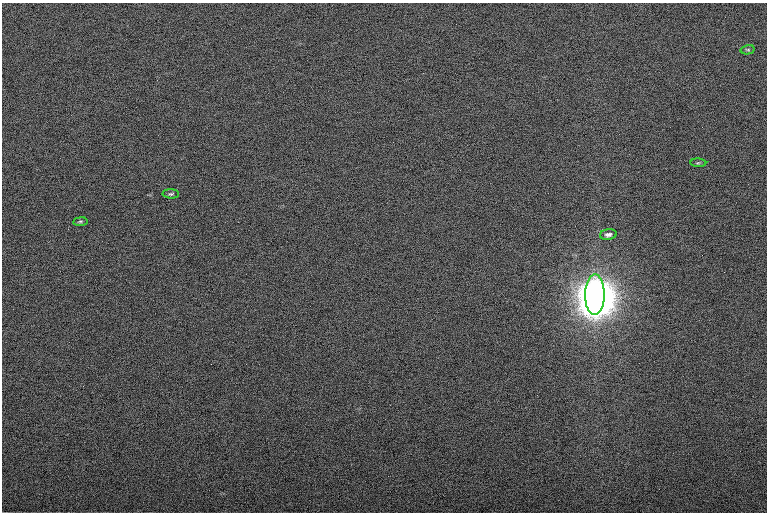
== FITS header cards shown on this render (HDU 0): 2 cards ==
NAXIS1  =                 1530 /
NAXIS2  =                 1020 /

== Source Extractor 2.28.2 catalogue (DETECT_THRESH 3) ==
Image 1530 x 1020 px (HDU 0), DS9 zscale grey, zoomed out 1/2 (1 PNG px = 2 x 2 image px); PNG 769 x 514 px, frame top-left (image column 2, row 1019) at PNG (2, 3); each listed source drawn as its Kron ellipse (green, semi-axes under 4 px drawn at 4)
Background 109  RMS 9.9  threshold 29.6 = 3 sigma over >= 5 px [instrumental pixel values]
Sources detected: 6; all 6 listed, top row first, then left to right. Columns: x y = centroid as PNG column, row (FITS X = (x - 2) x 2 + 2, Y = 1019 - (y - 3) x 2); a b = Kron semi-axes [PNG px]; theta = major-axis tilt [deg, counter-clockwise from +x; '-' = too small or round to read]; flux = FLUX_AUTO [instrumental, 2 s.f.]
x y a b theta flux
748 50 7 4 13 4.0e+03
698 163 8 4 -1 3.8e+03
171 194 8 4 -2 5.1e+03
80 222 7 4 6 3.9e+03
608 235 8 5 7 9.4e+03
595 295 20 9 89 3.2e+07